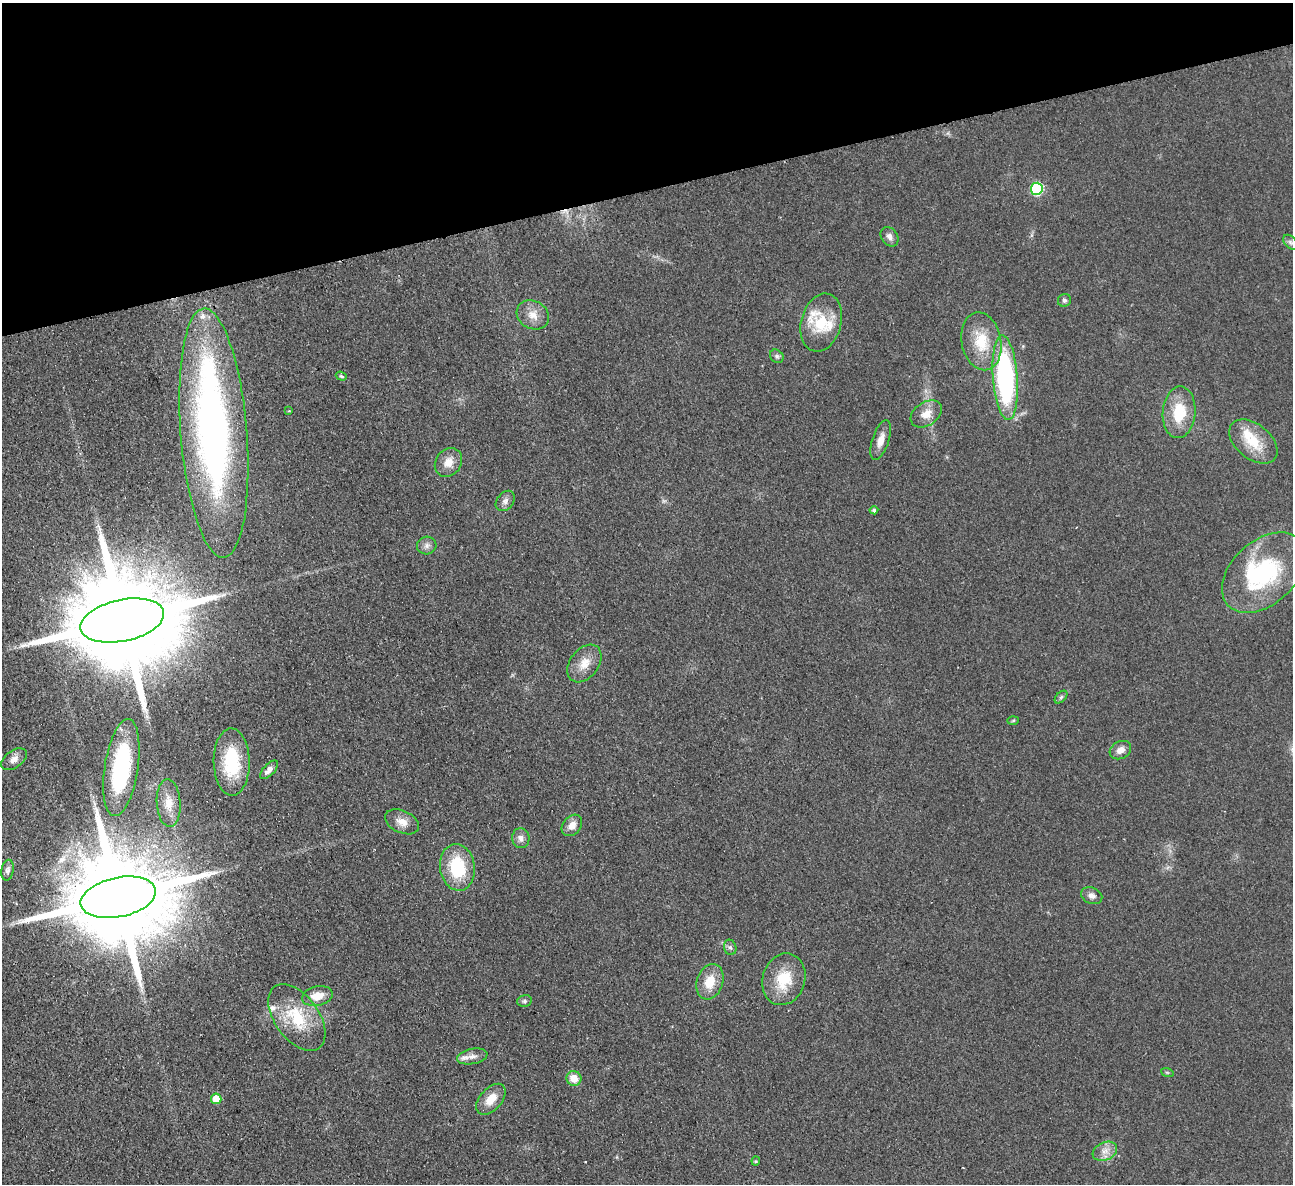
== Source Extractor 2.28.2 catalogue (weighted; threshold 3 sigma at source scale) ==
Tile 3 of 4 x 4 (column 3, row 1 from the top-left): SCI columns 2636-3926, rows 3830-5011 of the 5272 x 5176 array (HDU 1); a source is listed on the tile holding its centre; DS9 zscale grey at full resolution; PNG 1295 x 1186 px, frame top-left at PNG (2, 3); each listed source drawn as its Kron ellipse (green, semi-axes under 4 px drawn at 4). Shown black and unused: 16% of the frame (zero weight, under 2 of 3 exposures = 3% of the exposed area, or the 3 px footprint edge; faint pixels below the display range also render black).
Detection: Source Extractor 2.28.2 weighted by HDU 2 'WHT'; one run over the whole footprint, this tile lists its part. Background 0.0624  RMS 0.0095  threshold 0.0429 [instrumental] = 3 sigma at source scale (4.5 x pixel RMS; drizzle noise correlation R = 1.50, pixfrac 1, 0.05/0.05 arcsec/px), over >= 5 px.
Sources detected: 59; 2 inside a brighter object's white glare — neither listed nor drawn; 6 inside a brighter listed object's ellipse — not listed separately; the other 51 listed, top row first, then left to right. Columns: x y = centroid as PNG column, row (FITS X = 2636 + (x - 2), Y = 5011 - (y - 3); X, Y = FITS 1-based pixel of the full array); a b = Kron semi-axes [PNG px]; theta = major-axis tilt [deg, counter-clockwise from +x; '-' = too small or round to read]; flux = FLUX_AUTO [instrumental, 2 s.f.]
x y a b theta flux
1037 189 6 6 - 90
889 237 10 8 -53 4.7
1290 242 8 5 -49 2.3
1064 300 6 6 - 2.5
533 315 17 14 -29 12
821 322 29 20 75 33
981 341 29 19 -79 34
777 356 7 6 - 2.4
341 376 6 4 -18 1.4
1005 378 42 12 -86 170
289 411 3 2 - 0.74
1179 412 26 16 86 34
926 414 17 11 34 12
214 433 125 33 -85 480
881 440 21 8 72 9.2
1253 441 28 17 -39 29
448 462 15 12 52 11
505 501 11 8 52 4.2
874 510 4 4 - 1.8
427 545 10 9 - 4.3
1264 573 48 32 42 110
122 620 42 21 12 34000
584 663 21 14 53 14
1061 697 7 4 45 2
1013 720 6 4 2 1.2
1120 750 11 8 29 7.2
14 759 14 8 36 6.3
232 762 34 18 -89 50
121 768 49 17 81 110
269 770 12 5 46 5
169 803 24 12 -87 15
402 822 18 11 -24 9.9
572 825 12 8 49 8.1
521 838 10 8 -84 5.1
457 867 23 17 -82 51
8 870 10 6 79 3
1092 896 11 8 -22 4.8
118 897 38 19 12 30000
730 947 8 6 -73 2.7
784 979 26 21 72 33
710 982 18 13 71 20
317 996 15 9 12 14
524 1001 7 5 14 2.2
297 1017 38 22 -54 46
472 1056 15 7 11 5.6
1167 1072 6 4 -19 1.2
574 1078 7 7 - 13
216 1099 5 5 - 22
491 1099 18 11 48 14
1105 1151 13 9 23 7.9
756 1161 4 4 - 0.94